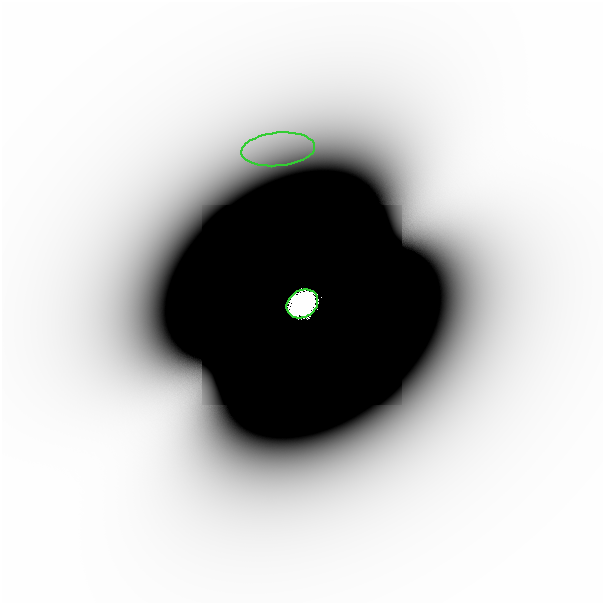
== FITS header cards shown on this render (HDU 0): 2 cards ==
NAXIS1  =                  601
NAXIS2  =                  601

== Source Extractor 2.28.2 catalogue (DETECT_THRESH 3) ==
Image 601 x 601 px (HDU 0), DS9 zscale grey, 1 PNG px = 1 image px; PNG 605 x 605 px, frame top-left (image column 1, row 601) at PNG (2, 2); each listed source drawn as its Kron ellipse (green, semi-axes under 4 px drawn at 4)
Background -3.25e-12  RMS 1.6e-12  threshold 4.81e-12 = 3 sigma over >= 5 px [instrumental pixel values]
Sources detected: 4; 2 with non-positive FLUX_AUTO (blend fragments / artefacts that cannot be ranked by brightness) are neither listed nor drawn; the other 2 listed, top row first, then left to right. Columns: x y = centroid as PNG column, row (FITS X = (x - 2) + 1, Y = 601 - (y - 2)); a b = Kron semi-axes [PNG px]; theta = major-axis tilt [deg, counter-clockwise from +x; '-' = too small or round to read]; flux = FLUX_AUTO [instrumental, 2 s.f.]
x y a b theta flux
278 149 37 16 5 6.6e-09
302 304 16 13 32 2.9e+01
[2 non-positive-flux detections neither listed nor drawn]